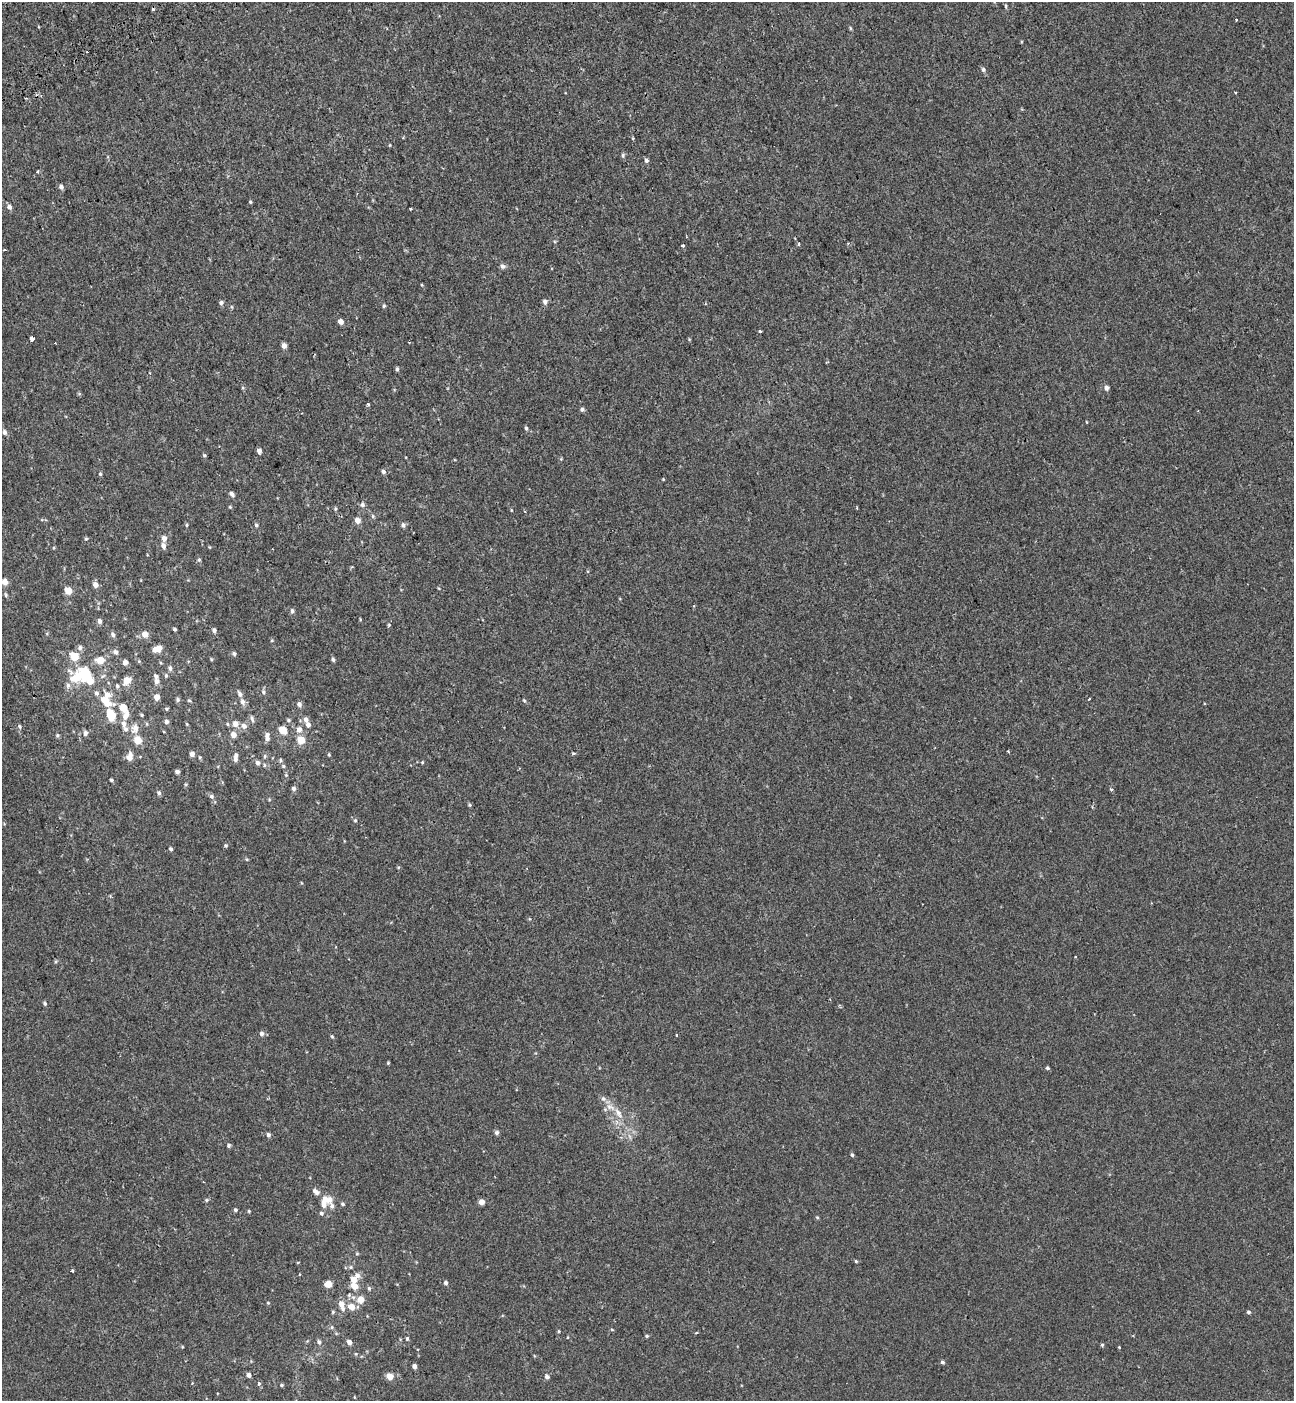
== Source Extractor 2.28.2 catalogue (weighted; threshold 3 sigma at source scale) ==
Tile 11 of 4 x 4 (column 3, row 3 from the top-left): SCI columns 2815-4106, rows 1499-2897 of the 5576 x 5797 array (HDU 1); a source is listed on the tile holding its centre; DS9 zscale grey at full resolution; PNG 1296 x 1403 px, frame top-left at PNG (2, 2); no overlay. Shown black and unused: <1% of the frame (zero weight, under 2 of 3 exposures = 6% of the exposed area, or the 3 px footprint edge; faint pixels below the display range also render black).
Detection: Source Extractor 2.28.2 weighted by HDU 2 'WHT'; one run over the whole footprint, this tile lists its part. Background -7.26e-04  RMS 0.0031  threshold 0.0137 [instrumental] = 3 sigma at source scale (4.5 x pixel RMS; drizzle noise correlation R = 1.50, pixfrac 1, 0.0396/0.0396 arcsec/px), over >= 5 px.
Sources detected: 207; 1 inside a brighter object's white glare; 6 cosmic-ray / hot-pixel residue — not listed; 12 inside a brighter listed object's ellipse — not listed separately; the other 188 listed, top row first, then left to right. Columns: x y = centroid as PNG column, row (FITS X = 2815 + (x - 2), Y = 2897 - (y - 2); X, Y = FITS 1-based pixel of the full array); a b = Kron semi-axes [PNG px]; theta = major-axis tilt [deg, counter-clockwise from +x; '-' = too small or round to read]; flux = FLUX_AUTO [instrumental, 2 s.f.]
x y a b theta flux
1006 6 5 3 - 0.34
1236 20 3 3 - 0.38
850 28 6 3 -71 0.29
983 69 5 5 - 0.59
623 155 8 4 -82 0.43
646 160 5 5 - 0.61
37 171 3 3 - 0.55
61 186 6 6 - 0.76
250 202 4 4 - 0.3
9 207 6 5 - 0.96
410 208 3 3 - 1.3
799 244 3 3 - 0.61
683 245 3 3 - 0.5
4 250 3 2 - 0.43
503 266 7 6 - 0.75
545 302 6 6 - 0.85
221 303 5 5 - 0.7
384 306 5 4 - 0.37
340 321 5 4 - 1.7
760 331 3 3 - 0.68
32 338 4 3 - 6.9
284 345 5 4 - 1.6
397 369 5 4 - 0.46
1106 388 5 5 - 0.99
368 404 3 3 - 1
582 409 5 4 - 0.7
526 428 5 4 - 0.41
4 432 7 5 -77 0.75
259 451 4 4 - 1
204 455 5 4 - 0.35
383 472 5 4 - 0.74
100 474 5 4 - 0.34
663 479 3 3 - 0.23
232 494 7 4 -40 0.76
362 505 6 6 - 0.71
230 507 5 4 - 0.29
335 509 5 3 - 0.32
511 510 5 3 - 0.21
357 520 5 5 - 2
186 525 5 3 - 0.32
256 525 5 4 - 0.42
403 525 5 5 - 0.78
164 538 6 5 - 1.5
86 539 5 4 - 0.34
163 546 6 5 - 1.1
199 560 6 5 - 0.43
5 582 5 4 - 2.6
95 585 5 5 - 1.7
68 591 5 4 - 4.2
6 595 6 3 73 0.33
292 611 6 5 - 0.62
360 619 5 3 - 0.22
99 621 5 4 - 0.92
389 625 4 4 - 0.3
174 629 3 3 - 0.4
214 630 6 5 - 0.7
145 634 5 5 - 2.9
113 635 6 5 - 0.82
272 640 4 3 - 0.22
80 647 7 6 - 0.91
159 648 6 5 - 2.3
115 652 7 6 - 0.84
234 653 5 5 - 0.56
74 656 5 5 - 9.2
211 659 5 4 - 0.27
100 660 8 6 8 3.3
333 660 5 4 - 0.52
125 662 4 4 - 1.6
170 668 6 5 - 0.8
85 674 11 9 -74 13
166 675 5 4 - 0.42
75 678 14 11 28 4.8
127 680 6 5 - 4.1
156 681 7 6 - 1
117 686 6 5 - 0.47
263 692 6 4 -70 0.52
96 693 6 6 - 0.68
240 694 8 5 -68 0.84
107 695 9 7 -69 2.1
157 697 5 5 - 2.2
1089 699 3 3 - 1
178 700 6 5 - 0.49
189 700 5 3 - 0.3
524 700 5 4 - 0.29
242 702 8 6 -63 1.2
108 704 14 8 -3 2.5
299 704 6 6 - 0.89
123 708 5 5 - 5.2
166 709 6 4 -90 0.31
111 715 8 5 -67 9.3
126 716 14 7 68 1.9
252 719 11 4 -75 0.71
288 720 5 4 - 0.4
166 722 5 5 - 0.72
187 724 5 3 - 0.27
227 724 5 3 - 0.31
235 724 7 6 - 1.7
308 725 6 5 - 1.2
20 726 6 5 - 0.44
244 726 7 6 - 1.4
135 728 13 9 82 1.8
125 729 7 5 -3 0.71
299 729 6 6 - 1.5
283 730 6 5 - 4.8
85 733 6 6 - 0.84
57 735 5 4 - 0.41
233 735 5 5 - 1.8
267 735 8 6 79 0.91
138 740 5 5 - 6.5
301 740 5 5 - 6.3
574 753 4 3 - 0.39
192 754 4 4 - 1.6
329 754 5 4 - 0.28
265 756 5 5 - 0.43
129 757 9 7 81 1.9
200 757 5 3 - 0.25
235 759 5 5 - 0.75
280 760 6 4 90 0.39
422 762 5 4 - 0.25
257 763 6 6 - 0.87
264 765 6 4 -89 0.36
283 766 5 5 - 0.43
177 772 4 4 - 0.78
286 775 4 4 - 0.32
111 780 4 3 - 0.42
293 788 6 6 - 0.69
1112 789 4 4 - 0.41
159 793 5 4 - 0.65
211 796 6 5 - 0.62
470 805 6 4 -89 0.32
355 820 5 4 - 0.33
226 845 6 4 0 0.39
171 849 5 4 - 0.52
247 859 5 4 - 0.29
1075 957 3 2 - 0.26
45 1003 5 4 - 0.44
261 1034 6 6 - 0.81
676 1035 4 2 - 0.26
332 1036 5 4 - 0.32
388 1063 4 3 - 0.3
1048 1068 5 4 - 0.42
603 1099 7 5 -68 0.7
618 1113 16 7 -57 2.2
497 1132 5 5 - 0.75
268 1135 5 5 - 0.7
229 1145 6 5 - 0.43
852 1155 5 4 - 0.43
316 1192 10 6 -41 1.2
206 1200 5 5 - 0.38
481 1202 5 4 - 2
324 1203 17 8 80 2.9
343 1204 5 4 - 0.41
332 1206 8 6 -85 0.89
235 1210 4 4 - 0.47
249 1211 4 4 - 0.27
817 1217 5 3 - 0.27
357 1254 5 3 - 0.27
856 1261 4 3 - 0.3
72 1271 3 3 - 0.35
299 1274 3 2 - 0.32
353 1279 8 7 - 2
446 1283 5 4 - 0.61
328 1284 5 5 - 3.5
354 1286 7 6 - 2.4
369 1288 6 4 -69 0.43
349 1295 6 5 - 0.47
360 1299 7 6 - 2.9
268 1303 5 3 - 0.21
341 1304 7 6 - 1.9
351 1307 7 6 - 2.6
333 1312 5 4 - 0.34
1248 1312 5 4 - 0.51
332 1327 6 3 71 0.32
612 1330 5 3 - 0.24
559 1331 4 3 - 0.27
696 1333 4 2 - 0.26
647 1336 5 4 - 0.36
407 1339 5 4 - 0.38
319 1342 6 5 - 0.6
349 1342 5 4 - 1.4
1102 1345 4 4 - 0.31
942 1362 5 4 - 0.53
414 1366 4 4 - 1
249 1375 5 4 - 1.2
390 1376 5 5 - 3.2
547 1377 6 5 - 0.75
259 1383 6 5 - 0.47
282 1385 5 4 - 0.37